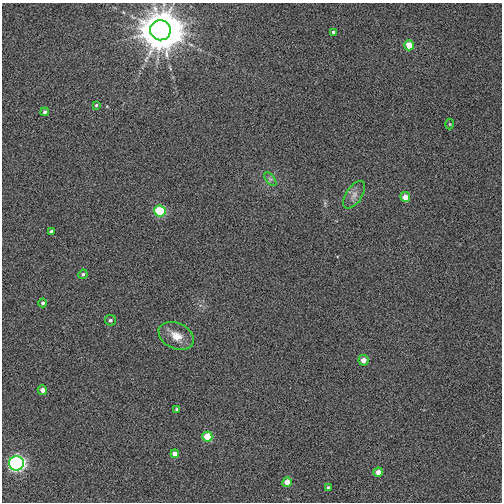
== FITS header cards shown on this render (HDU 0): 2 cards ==
NAXIS1  =                  500
NAXIS2  =                  500

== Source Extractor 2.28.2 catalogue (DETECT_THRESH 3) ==
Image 500 x 500 px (HDU 0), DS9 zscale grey, 1 PNG px = 1 image px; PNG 504 x 504 px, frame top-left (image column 1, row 500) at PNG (2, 3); each listed source drawn as its Kron ellipse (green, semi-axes under 4 px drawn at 4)
Background 0.00228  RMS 0.035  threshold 0.105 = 3 sigma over >= 5 px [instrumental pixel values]
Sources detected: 24; all 24 listed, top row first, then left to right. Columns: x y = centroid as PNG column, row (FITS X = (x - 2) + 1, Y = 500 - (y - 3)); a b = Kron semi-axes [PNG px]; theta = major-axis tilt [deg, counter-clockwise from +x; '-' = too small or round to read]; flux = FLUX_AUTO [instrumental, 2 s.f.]
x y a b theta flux
160 30 10 10 - 13000
333 32 4 4 - 5
409 45 5 5 - 36
96 105 4 3 - 2.9
45 112 4 4 - 4.8
450 124 5 3 - 2.2
270 179 8 4 -52 5.3
354 195 16 8 57 17
405 197 5 5 - 18
160 211 5 5 - 110
51 231 4 4 - 4.6
83 274 5 4 - 4
43 303 4 4 - 5.2
110 320 5 5 - 4.8
176 336 18 13 -25 33
363 360 5 5 - 19
42 390 5 4 - 14
176 409 3 3 - 3.1
207 437 5 5 - 50
175 454 4 4 - 18
16 463 7 7 - 540
378 472 4 4 - 15
287 482 5 4 - 22
328 488 4 3 - 4.7